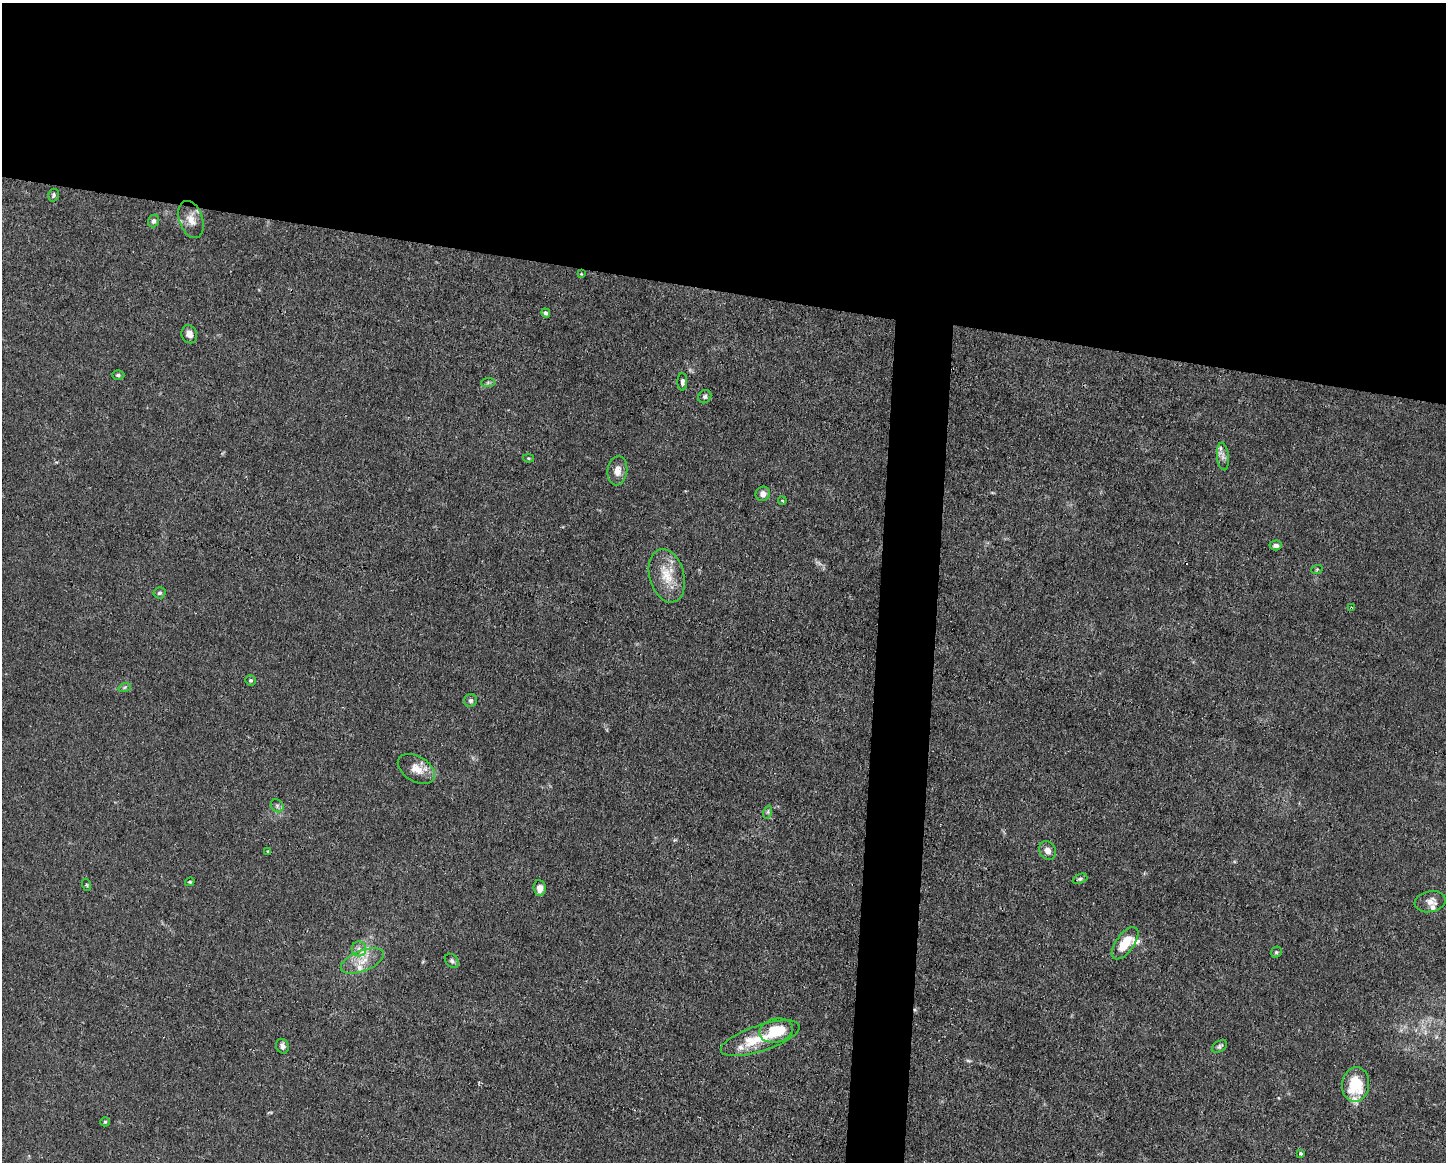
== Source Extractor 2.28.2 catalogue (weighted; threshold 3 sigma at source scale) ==
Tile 2 of 3 x 4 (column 2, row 1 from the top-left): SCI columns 1556-2999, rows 3479-4638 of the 4666 x 4638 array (HDU 1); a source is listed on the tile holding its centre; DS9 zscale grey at full resolution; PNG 1448 x 1164 px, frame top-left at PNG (2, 3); each listed source drawn as its Kron ellipse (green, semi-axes under 4 px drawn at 4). Shown black and unused: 28% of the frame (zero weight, under 3 of 4 exposures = <1% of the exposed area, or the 3 px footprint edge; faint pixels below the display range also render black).
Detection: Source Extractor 2.28.2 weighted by HDU 2 'WHT'; one run over the whole footprint, this tile lists its part. Background 0.0154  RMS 0.0025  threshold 0.0113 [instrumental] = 3 sigma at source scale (4.5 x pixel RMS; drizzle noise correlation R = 1.50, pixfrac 1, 0.05/0.05 arcsec/px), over >= 5 px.
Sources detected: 53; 8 inside a brighter listed object's ellipse — not listed separately; the other 45 listed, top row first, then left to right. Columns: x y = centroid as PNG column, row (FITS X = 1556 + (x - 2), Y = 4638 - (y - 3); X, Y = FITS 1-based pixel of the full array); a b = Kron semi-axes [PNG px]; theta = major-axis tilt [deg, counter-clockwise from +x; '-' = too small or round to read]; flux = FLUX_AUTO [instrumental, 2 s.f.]
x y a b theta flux
53 195 6 5 - 0.52
191 219 19 11 -72 2.9
154 221 6 5 - 0.72
581 274 3 3 - 0.2
546 313 5 4 - 0.67
189 334 9 7 -68 1.3
118 375 6 4 0 0.42
488 382 7 4 1 0.44
682 382 8 5 -90 0.76
705 397 7 6 - 0.62
1223 456 14 6 -84 1.2
528 458 5 4 - 0.28
617 471 14 10 83 2.2
763 494 7 6 - 1.5
782 501 4 3 - 0.3
1276 545 6 5 - 0.94
1317 569 6 3 19 0.28
667 576 27 17 -75 6.1
159 593 6 5 - 0.6
1351 608 4 3 - 0.21
250 680 5 5 - 0.45
125 687 6 4 19 0.38
471 701 6 6 - 0.62
416 769 20 12 -31 3.4
277 806 7 5 -47 0.59
768 812 6 4 71 0.42
1048 850 9 8 - 1.5
268 851 4 3 - 0.28
1080 879 8 4 21 0.51
190 882 5 3 - 0.3
87 885 6 4 -71 0.32
540 888 8 6 -84 2
1430 902 16 10 11 1.8
1125 943 19 9 54 5.5
359 949 7 7 - 1.1
1276 952 6 5 - 0.43
362 961 23 10 21 4.1
452 961 8 6 -48 0.6
776 1031 17 12 13 8.5
760 1038 41 13 18 7.2
282 1046 7 6 - 0.88
1219 1046 8 5 32 0.55
1356 1084 17 13 83 9.9
105 1122 5 4 - 0.31
1301 1153 3 3 - 0.51
Overlapping masked pixels (flux is a lower limit): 1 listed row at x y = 1351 608